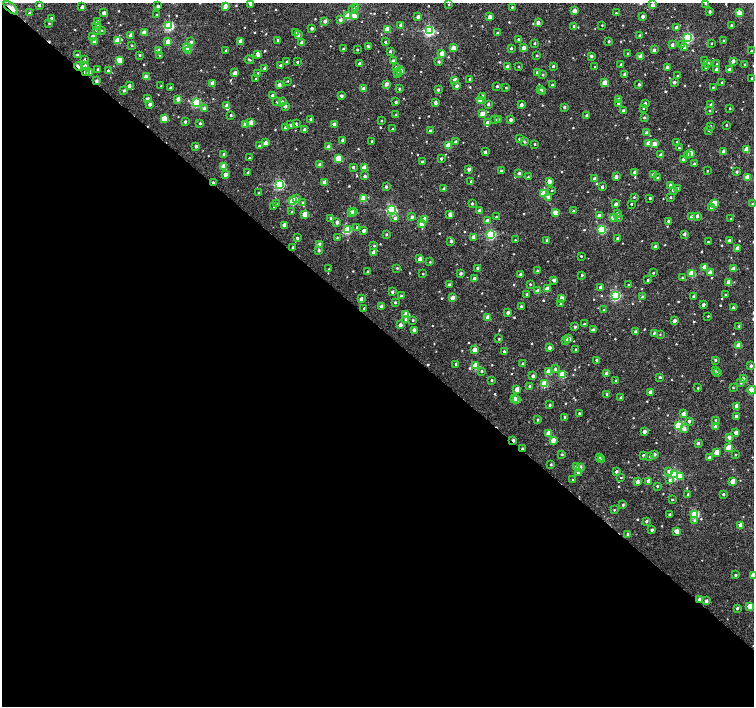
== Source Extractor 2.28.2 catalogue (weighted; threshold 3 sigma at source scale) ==
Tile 14 of 4 x 4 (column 2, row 4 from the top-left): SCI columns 1505-3008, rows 167-1573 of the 6021 x 6027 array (HDU 1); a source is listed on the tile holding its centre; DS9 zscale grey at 2 x 2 block average (1 PNG px = mean of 2 x 2 image px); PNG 756 x 708 px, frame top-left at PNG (2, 3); each listed source drawn as its Kron ellipse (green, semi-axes under 4 px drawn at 4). Shown black and unused: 54% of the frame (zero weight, under 2 of 3 exposures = <1% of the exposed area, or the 3 px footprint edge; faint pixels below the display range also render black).
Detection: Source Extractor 2.28.2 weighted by HDU 2 'WHT'; one run over the whole footprint, this tile lists its part. Background 0.0124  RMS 0.004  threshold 0.0178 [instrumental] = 3 sigma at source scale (4.5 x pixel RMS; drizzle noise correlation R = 1.50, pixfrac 1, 0.0396/0.0396 arcsec/px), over >= 5 px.
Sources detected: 649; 2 cosmic-ray / hot-pixel residue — neither listed nor drawn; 4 inside a brighter listed object's ellipse — not listed separately; of the other 643, all 500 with FLUX_AUTO >= 0.729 (the completeness limit of this list) listed and drawn (143 fainter detections not listed), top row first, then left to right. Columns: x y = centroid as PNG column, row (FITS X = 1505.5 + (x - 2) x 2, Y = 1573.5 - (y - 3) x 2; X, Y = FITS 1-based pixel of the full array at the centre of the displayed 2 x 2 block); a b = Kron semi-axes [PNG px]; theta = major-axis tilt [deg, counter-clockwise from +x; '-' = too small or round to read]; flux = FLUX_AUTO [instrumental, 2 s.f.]
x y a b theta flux
250 4 2 2 - 3.3
449 4 2 2 - 0.85
706 4 2 2 - 1.1
39 5 2 2 - 2.3
653 5 2 2 - 6.6
158 6 2 2 - 2.5
225 6 3 2 - 9.2
82 7 2 2 - 5.4
512 7 2 2 - 1.1
11 8 9 3 -40 7.3
356 8 2 2 - 6.8
353 10 3 3 - 1.8
574 11 2 2 - 6.8
710 11 2 2 - 2.1
29 13 3 3 - 1.3
104 13 2 2 - 5.5
616 13 2 2 - 0.8
739 13 3 3 - 19
156 15 2 2 - 0.82
348 16 3 2 - 24
354 16 3 2 - 6.7
643 16 2 2 - 4.4
418 17 2 2 - 4.6
490 17 2 2 - 6.6
51 18 2 2 - 1.9
340 20 2 2 - 3.9
325 21 2 2 - 3.9
98 22 3 2 - 3.4
49 23 2 2 - 0.8
538 23 2 2 - 6.1
97 25 2 2 - 4
401 25 2 2 - 4.7
602 25 2 2 - 0.77
169 26 3 3 - 85
574 26 2 2 - 1.7
731 26 4 2 - 1.7
676 27 2 2 - 2.4
312 28 2 2 - 3
387 29 3 3 - 25
96 30 3 2 - 1.2
429 30 4 3 - 130
102 31 3 2 - 0.87
144 33 2 2 - 10
296 33 2 2 - 3
498 33 2 2 - 2.1
131 35 2 2 - 7.8
298 35 2 2 - 3.3
92 36 2 2 - 5
640 36 2 2 - 4
688 38 3 3 - 100
518 39 2 2 - 1.1
118 40 3 3 - 21
278 40 2 2 - 2.6
94 41 2 2 - 5.8
241 41 2 2 - 7.1
609 41 2 2 - 1.5
724 41 2 2 - 2
168 42 3 2 - 10
191 42 2 2 - 2.2
302 42 2 2 - 3.8
385 42 2 2 - 2
534 43 2 2 - 1.4
712 43 2 2 - 0.8
132 45 2 2 - 1.1
672 45 2 2 - 3.6
682 45 3 3 - 3.5
369 47 3 2 - 2.5
685 47 3 3 - 4.1
186 48 3 3 - 30
453 48 3 2 - 16
511 48 2 2 - 1.8
523 48 2 2 - 8.6
343 49 2 2 - 1.5
357 49 2 2 - 1.5
158 50 4 2 - 2.5
654 50 2 2 - 2.6
189 51 4 3 - 2
226 51 2 2 - 1.9
390 51 2 2 - 1.9
751 51 2 2 - 1.3
442 53 2 2 - 12
258 54 3 2 - 6.6
628 54 2 2 - 1.1
77 55 2 2 - 1.7
140 55 2 2 - 1.3
537 55 2 2 - 0.86
160 56 2 2 - 1.5
591 56 2 2 - 2.5
641 56 4 2 - 9.2
84 60 3 3 - 1.5
120 60 3 3 - 15
249 60 5 2 - 1.1
393 61 2 2 - 5.1
705 61 2 2 - 1.5
733 61 2 2 - 4.8
287 62 2 2 - 1.7
297 62 2 2 - 1.2
439 62 2 2 - 2.2
708 63 2 2 - 2.3
360 64 2 2 - 5.7
621 64 2 2 - 0.9
717 64 2 2 - 0.81
280 65 2 2 - 2
745 65 2 2 - 1.5
78 66 4 2 - 15
85 66 2 2 - 4.6
553 66 2 2 - 2
396 67 3 2 - 2.8
507 67 2 2 - 6
519 67 2 2 - 0.78
595 67 2 2 - 0.89
667 67 2 2 - 4.3
706 67 2 2 - 0.87
265 68 2 2 - 4
97 69 2 2 - 1.4
108 70 2 2 - 1.8
717 70 2 2 - 10
729 70 2 2 - 6.6
400 71 3 2 - 13
85 72 2 2 - 2
89 72 2 2 - 7
398 72 3 2 - 2.9
235 73 2 2 - 8.1
258 73 2 2 - 1
537 73 2 2 - 3.7
625 74 2 2 - 3.3
397 75 3 2 - 1.5
543 75 2 2 - 0.97
678 76 2 2 - 1.4
146 77 2 2 - 9.5
752 78 2 2 - 0.98
256 79 2 2 - 1.3
470 79 2 2 - 2.7
455 80 3 2 - 9.2
97 81 2 2 - 3.4
288 81 2 2 - 0.75
674 82 2 2 - 3.3
212 83 2 2 - 7.5
604 83 3 2 - 13
722 83 2 2 - 0.95
386 84 2 2 - 5.6
639 84 2 2 - 2.3
279 85 2 2 - 5.8
552 85 2 2 - 1.9
129 86 2 2 - 5.3
161 86 2 2 - 0.82
457 86 3 2 - 3.6
497 86 2 2 - 1.6
170 87 2 2 - 1.5
713 87 2 2 - 0.93
506 88 2 2 - 1.2
363 89 2 2 - 7.5
399 89 2 2 - 1.5
541 89 2 2 - 1.3
124 90 2 2 - 2
438 90 2 2 - 2.1
542 91 2 2 - 1.1
273 96 2 2 - 9.9
342 96 2 2 - 3
483 96 3 2 - 4.3
147 99 2 2 - 5.4
178 99 2 2 - 7.4
618 100 2 2 - 9.1
480 101 3 2 - 11
277 102 2 2 - 1.3
282 102 2 2 - 2.6
396 102 2 2 - 2.8
435 102 2 2 - 4.3
196 103 3 3 - 74
618 103 3 2 - 1.6
645 103 2 2 - 1.9
150 104 2 2 - 4.8
488 104 2 2 - 2.4
521 105 2 2 - 4.5
711 105 2 2 - 6.3
227 106 2 2 - 8.5
285 106 2 2 - 4
564 107 2 2 - 2.1
204 108 2 2 - 3.1
644 108 2 2 - 0.84
730 108 2 2 - 0.86
623 111 2 2 - 3.3
710 111 2 2 - 0.84
482 114 3 2 - 11
231 115 2 2 - 1.5
396 115 2 2 - 1.5
587 115 2 2 - 2.2
164 118 3 3 - 21
645 118 2 2 - 1.8
311 119 2 2 - 3.4
495 119 3 2 - 1.9
498 119 3 2 - 0.74
510 120 2 2 - 4.3
381 121 2 2 - 0.93
185 122 2 2 - 2.6
487 122 2 2 - 3
200 123 2 2 - 1.7
251 123 3 2 - 16
245 124 3 2 - 5
296 124 3 2 - 1.2
334 124 3 2 - 5.9
291 125 2 2 - 2.7
726 125 2 2 - 0.79
710 126 2 2 - 1.2
285 128 2 2 - 2.1
393 129 2 2 - 1.2
304 130 2 2 - 4.1
709 130 2 2 - 0.8
430 131 2 2 - 2.6
647 133 2 2 - 4.3
519 139 2 2 - 1.8
342 140 2 2 - 2.8
372 141 2 2 - 0.84
455 142 2 2 - 1.8
525 142 3 2 - 1.3
677 142 2 2 - 2
265 143 2 2 - 9.1
648 143 2 2 - 5.4
535 144 2 2 - 1
654 144 3 2 - 9.1
196 146 2 2 - 2.7
259 146 2 2 - 1.6
448 146 3 2 - 18
329 147 2 2 - 9.2
679 148 2 2 - 0.77
747 150 3 2 - 19
723 151 2 2 - 5.1
485 152 2 2 - 2.9
690 153 3 2 - 12
224 154 2 2 - 2.3
661 155 2 2 - 4.5
687 156 3 3 - 1.2
249 158 2 2 - 1.8
338 158 3 3 - 26
441 159 2 2 - 2.2
683 159 2 2 - 3
422 162 2 2 - 4.1
694 164 3 2 - 1.4
320 165 2 2 - 7.2
224 166 3 2 - 22
353 167 2 2 - 2.2
364 168 2 2 - 11
469 169 2 2 - 3.8
501 171 2 2 - 2.4
707 171 2 2 - 0.79
248 172 2 2 - 1.7
635 172 2 2 - 2.9
737 172 2 2 - 1.6
519 173 2 2 - 2.6
225 174 2 2 - 7.3
654 175 2 2 - 5.9
365 176 2 2 - 3
528 177 2 2 - 1
616 177 2 2 - 5.6
747 177 3 3 - 13
657 178 2 2 - 0.79
595 179 2 2 - 6.5
471 181 2 2 - 1.5
549 181 2 2 - 7.2
213 182 3 2 - 2.3
325 182 2 2 - 7.3
279 184 4 3 - 96
670 185 2 2 - 3
386 187 2 2 - 2.2
602 187 2 2 - 3.3
678 188 3 3 - 1.1
444 189 2 2 - 4.1
673 190 2 2 - 3.2
551 191 3 3 - 0.76
259 193 2 2 - 1.2
544 194 3 3 - 20
549 197 3 3 - 4.1
634 197 2 2 - 0.95
671 197 2 2 - 1.2
364 198 3 3 - 21
650 198 2 2 - 1.3
296 199 4 3 - 2.7
293 201 3 3 - 38
276 203 3 3 - 0.91
303 203 3 2 - 1.8
714 203 3 3 - 20
472 204 2 2 - 2
616 204 3 2 - 3.4
631 204 2 2 - 0.97
753 204 2 2 - 1.3
274 207 2 2 - 0.76
711 208 3 3 - 3.6
392 210 3 3 - 95
479 210 2 2 - 3.5
573 211 3 2 - 1.6
292 212 2 2 - 1
353 212 2 2 - 4.6
351 213 2 2 - 5.7
555 213 2 2 - 9.1
617 213 3 2 - 2.3
305 214 3 2 - 18
450 214 3 2 - 7.5
599 216 2 2 - 5.7
697 216 2 2 - 4.4
412 217 2 2 - 3.1
496 217 2 2 - 1.3
618 217 3 3 - 1.2
692 217 2 2 - 5.2
331 218 2 2 - 3
395 218 3 3 - 2.8
613 218 3 2 - 11
425 219 3 2 - 12
731 219 2 2 - 1.4
487 221 3 2 - 9.4
668 221 2 2 - 1.2
337 222 2 2 - 4.6
421 224 2 2 - 5.6
284 225 2 2 - 6.4
357 227 2 2 - 0.93
602 229 3 3 - 64
347 230 4 3 - 51
364 231 2 2 - 4.3
386 234 2 2 - 1.6
491 234 3 3 - 92
684 234 2 2 - 2.9
473 237 2 2 - 6.2
297 238 3 2 - 1.9
337 238 2 2 - 0.81
617 238 2 2 - 1.7
515 240 2 2 - 0.78
547 240 2 2 - 3.4
729 240 3 2 - 2.6
451 241 2 2 - 2.1
708 242 2 2 - 1.1
319 245 2 2 - 7
374 246 3 2 - 1
293 247 2 2 - 1.7
655 247 2 2 - 2.5
737 248 2 2 - 6.3
319 250 2 2 - 2.2
374 252 3 2 - 8.7
581 256 2 2 - 1.2
420 259 2 2 - 9.8
430 262 2 2 - 0.97
704 267 3 2 - 9.5
397 268 3 2 - 1.2
478 268 2 2 - 4
329 269 2 2 - 1
733 269 2 2 - 11
368 271 2 2 - 1.4
537 271 2 2 - 2
461 273 2 2 - 2.4
653 273 2 2 - 1.1
692 273 3 3 - 25
710 273 3 2 - 12
423 274 2 2 - 0.86
521 274 2 2 - 4.2
582 275 2 2 - 1.9
682 277 3 2 - 0.87
474 279 2 2 - 4.8
554 280 2 2 - 4
648 280 2 2 - 1.8
729 282 4 2 - 7.8
530 284 2 2 - 0.95
449 285 2 2 - 3.9
629 285 2 2 - 1
600 287 2 2 - 2.9
547 289 3 2 - 12
538 291 2 2 - 7.9
392 292 2 2 - 2.6
527 294 2 2 - 1.1
615 295 3 3 - 100
725 295 2 2 - 0.77
401 296 3 2 - 1.2
643 297 3 3 - 2.1
694 297 2 2 - 2.8
452 298 3 2 - 8.4
562 298 2 2 - 7.1
361 299 2 2 - 3.9
395 302 2 2 - 1.3
561 304 2 2 - 1.5
703 305 2 2 - 3.2
521 306 2 2 - 1.5
382 307 2 2 - 5.7
364 308 2 2 - 0.95
733 308 2 2 - 1.7
604 310 2 2 - 0.93
508 312 2 2 - 3.6
406 315 4 3 - 16
708 316 2 2 - 0.96
488 318 3 2 - 13
406 319 3 3 - 2
413 320 2 2 - 1.2
674 321 2 2 - 5.1
584 324 2 2 - 1.7
400 325 2 2 - 4.6
739 326 2 2 - 1.2
575 327 2 2 - 1.7
414 330 2 2 - 3.2
593 330 3 2 - 3.1
635 332 2 2 - 3.1
655 333 2 2 - 3.6
660 335 2 2 - 0.73
499 339 3 2 - 1.1
569 339 2 2 - 4.8
565 340 2 2 - 2.8
738 345 3 2 - 11
549 348 2 2 - 4.6
576 349 3 2 - 0.88
475 350 3 2 - 9.9
504 351 2 2 - 1.6
597 360 2 2 - 1.6
715 360 3 2 - 1.2
456 364 2 2 - 2.1
523 364 2 2 - 4
475 366 3 3 - 28
751 366 2 2 - 2.5
555 369 3 3 - 2.3
482 371 2 2 - 1.5
715 371 3 2 - 1.1
549 372 3 2 - 17
718 372 2 2 - 1.6
607 373 3 2 - 8.2
562 375 3 3 - 27
533 376 2 2 - 3.2
660 377 3 2 - 1.3
743 379 3 2 - 4.5
491 380 2 2 - 1.7
616 380 3 2 - 0.95
741 383 3 3 - 0.97
544 384 3 3 - 36
530 386 2 2 - 2.9
698 388 2 2 - 0.97
733 388 2 2 - 0.76
517 389 3 2 - 7.3
752 390 4 3 - 16
650 392 2 2 - 6.2
607 394 2 2 - 1.5
514 398 3 2 - 2.7
621 398 2 2 - 2.2
516 400 3 2 - 6.7
550 405 2 2 - 1.1
737 406 3 2 - 8
579 413 2 2 - 1
683 414 3 2 - 5.8
736 416 2 2 - 2.9
565 417 2 2 - 1.8
538 420 3 2 - 1.4
716 420 2 2 - 0.79
689 421 2 2 - 2.8
679 425 4 3 - 54
715 427 2 2 - 3.6
684 429 3 3 - 4.3
644 432 2 2 - 4.9
548 433 3 2 - 9
736 433 2 2 - 5.7
729 437 2 2 - 4.9
513 440 3 2 - 3.8
553 440 3 2 - 10
698 443 2 2 - 2.6
728 447 4 3 - 13
523 449 3 2 - 3.4
716 452 3 2 - 11
562 454 2 2 - 1.2
655 454 2 2 - 2.4
643 455 2 2 - 1.8
736 455 2 2 - 0.85
599 457 2 2 - 1.9
650 457 2 2 - 0.92
709 458 2 2 - 4
601 460 3 3 - 0.79
551 464 2 2 - 1.3
577 467 3 3 - 10
580 467 3 2 - 4.3
616 471 2 2 - 3.3
669 471 4 4 - 2.8
578 472 3 2 - 3.1
675 475 4 3 - 94
681 477 3 3 - 8.2
621 478 2 2 - 0.91
573 480 2 2 - 1.1
669 480 4 3 - 1.8
649 481 2 2 - 5.9
733 481 3 2 - 11
637 482 2 2 - 5.5
657 486 2 2 - 0.9
723 494 2 2 - 1.6
688 495 2 2 - 1.5
672 500 2 2 - 0.92
623 505 2 2 - 1.4
614 510 2 2 - 0.79
669 514 2 2 - 1.3
695 514 3 3 - 59
694 520 3 3 - 0.91
646 521 2 2 - 1.8
740 525 3 2 - 5.9
652 530 2 2 - 2.8
677 531 3 3 - 7.7
628 534 3 2 - 2.9
736 575 2 2 - 1.8
753 575 3 3 - 12
699 600 2 2 - 5.8
706 601 2 2 - 3.7
750 606 3 3 - 19
737 608 2 2 - 1.5
Overlapping masked pixels (flux is a lower limit): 8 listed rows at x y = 11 8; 78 66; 85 72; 97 81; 213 182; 513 440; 523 449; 699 600
Isophote crosses this tile's border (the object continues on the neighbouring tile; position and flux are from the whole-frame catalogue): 5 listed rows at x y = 250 4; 706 4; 753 204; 752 390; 753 575